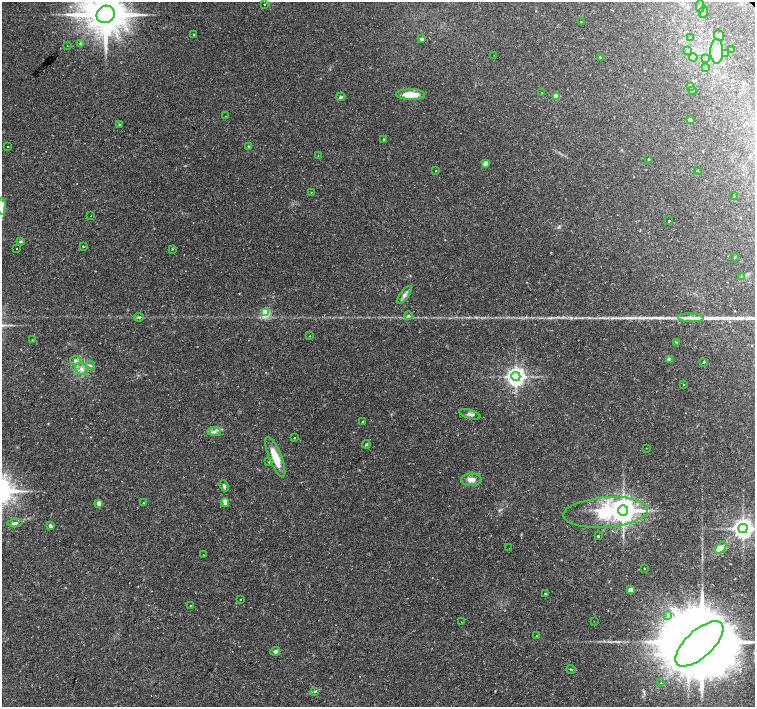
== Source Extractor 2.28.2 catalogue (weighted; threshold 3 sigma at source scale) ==
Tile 7 of 4 x 4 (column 3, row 2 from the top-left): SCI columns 3022-4527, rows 3053-4462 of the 6035 x 6035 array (HDU 1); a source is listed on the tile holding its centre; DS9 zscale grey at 2 x 2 block average (1 PNG px = mean of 2 x 2 image px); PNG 757 x 709 px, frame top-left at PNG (2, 2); each listed source drawn as its Kron ellipse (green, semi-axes under 4 px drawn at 4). Shown black and unused: <1% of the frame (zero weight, under 2 of 3 exposures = <1% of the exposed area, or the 3 px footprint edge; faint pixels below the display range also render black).
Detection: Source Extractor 2.28.2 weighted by HDU 2 'WHT'; one run over the whole footprint, this tile lists its part. Background 0.0488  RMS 0.0036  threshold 0.0161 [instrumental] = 3 sigma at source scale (4.5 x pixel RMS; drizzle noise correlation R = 1.50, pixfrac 1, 0.0396/0.0396 arcsec/px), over >= 5 px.
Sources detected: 105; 2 inside a brighter object's white glare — neither listed nor drawn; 4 inside a brighter listed object's ellipse — not listed separately; the other 99 listed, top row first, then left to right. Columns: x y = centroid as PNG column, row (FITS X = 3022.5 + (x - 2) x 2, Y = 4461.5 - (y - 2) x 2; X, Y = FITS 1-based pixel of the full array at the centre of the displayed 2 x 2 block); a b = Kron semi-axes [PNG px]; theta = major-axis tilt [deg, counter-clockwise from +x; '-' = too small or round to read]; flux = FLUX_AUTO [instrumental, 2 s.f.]
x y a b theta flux
264 4 2 2 - 0.45
700 6 6 3 -90 1.5
703 12 5 4 - 1.8
106 14 9 8 - 3400
581 22 3 2 - 0.37
194 35 2 2 - 1.4
719 36 5 5 - 2.9
690 38 3 2 - 0.61
422 39 3 3 - 2.7
81 44 3 3 - 2.2
67 46 2 2 - 0.3
731 49 2 2 - 0.41
688 51 3 3 - 0.72
717 51 12 6 90 9
725 54 4 4 - 1.6
494 55 2 2 - 0.23
600 57 3 2 - 0.47
693 57 4 3 - 1.5
706 59 3 2 - 0.44
705 67 3 2 - 0.43
690 86 4 3 - 1.1
693 91 3 2 - 0.39
541 93 2 2 - 0.69
410 95 14 5 -1 15
556 96 3 3 - 17
341 97 4 3 - 1.6
226 116 2 2 - 0.42
690 120 2 2 - 4.7
119 124 3 3 - 0.8
384 139 3 2 - 1.2
8 146 2 2 - 1.8
248 146 3 3 - 1.1
318 156 2 2 - 0.32
649 159 2 2 - 0.58
485 164 3 2 - 11
436 171 2 2 - 0.44
698 171 2 2 - 1.7
311 192 2 2 - 0.4
734 196 2 2 - 0.36
2 206 8 3 -87 2.3
91 216 2 2 - 0.49
669 221 2 2 - 0.74
21 241 4 3 - 0.92
83 246 2 2 - 1.4
17 248 2 2 - 0.64
172 249 3 2 - 0.46
735 257 2 2 - 0.85
742 277 3 2 - 0.65
405 295 10 4 52 2.8
265 313 3 3 - 60
408 315 4 4 - 1.3
139 317 5 3 - 1.1
691 318 13 3 -3 4.5
310 336 2 2 - 0.59
33 340 3 2 - 0.33
676 342 3 2 - 0.5
669 359 2 2 - 6.8
75 361 5 4 - 2.6
703 362 3 2 - 0.85
90 365 4 3 - 1.1
82 369 7 5 -35 3.9
516 376 4 4 - 460
683 384 2 2 - 0.71
470 414 11 3 -16 2.6
363 422 2 2 - 0.73
214 431 7 4 -6 2.8
294 437 3 2 - 0.58
366 444 4 3 - 0.99
646 448 2 2 - 0.29
275 457 22 6 -68 14
269 462 2 2 - 0.55
471 480 10 6 3 5.4
224 486 6 3 -68 1.6
143 502 3 2 - 0.37
99 503 3 2 - 10
225 503 4 4 - 2.4
623 510 5 5 - 1000
606 512 42 15 4 56
15 523 7 3 5 1.8
50 526 4 3 - 1.8
743 528 4 4 - 580
598 536 2 2 - 6.4
509 548 2 2 - 0.64
721 548 7 2 50 2.2
203 555 2 2 - 0.53
644 569 2 2 - 1.5
631 590 3 2 - 9.2
545 593 2 2 - 1.8
241 600 2 2 - 1.6
190 605 2 2 - 0.31
668 615 2 2 - 3.1
594 621 2 2 - 0.49
462 622 2 2 - 0.53
536 636 2 2 - 1.1
699 644 30 13 43 21000
275 651 5 4 - 2.5
571 669 4 2 - 0.57
661 683 2 2 - 0.55
315 691 4 3 - 0.95
Isophote crosses this tile's border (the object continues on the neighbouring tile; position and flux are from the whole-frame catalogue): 2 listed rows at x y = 106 14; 2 206
Diffuse or blended objects may show on this block-average render without a row.